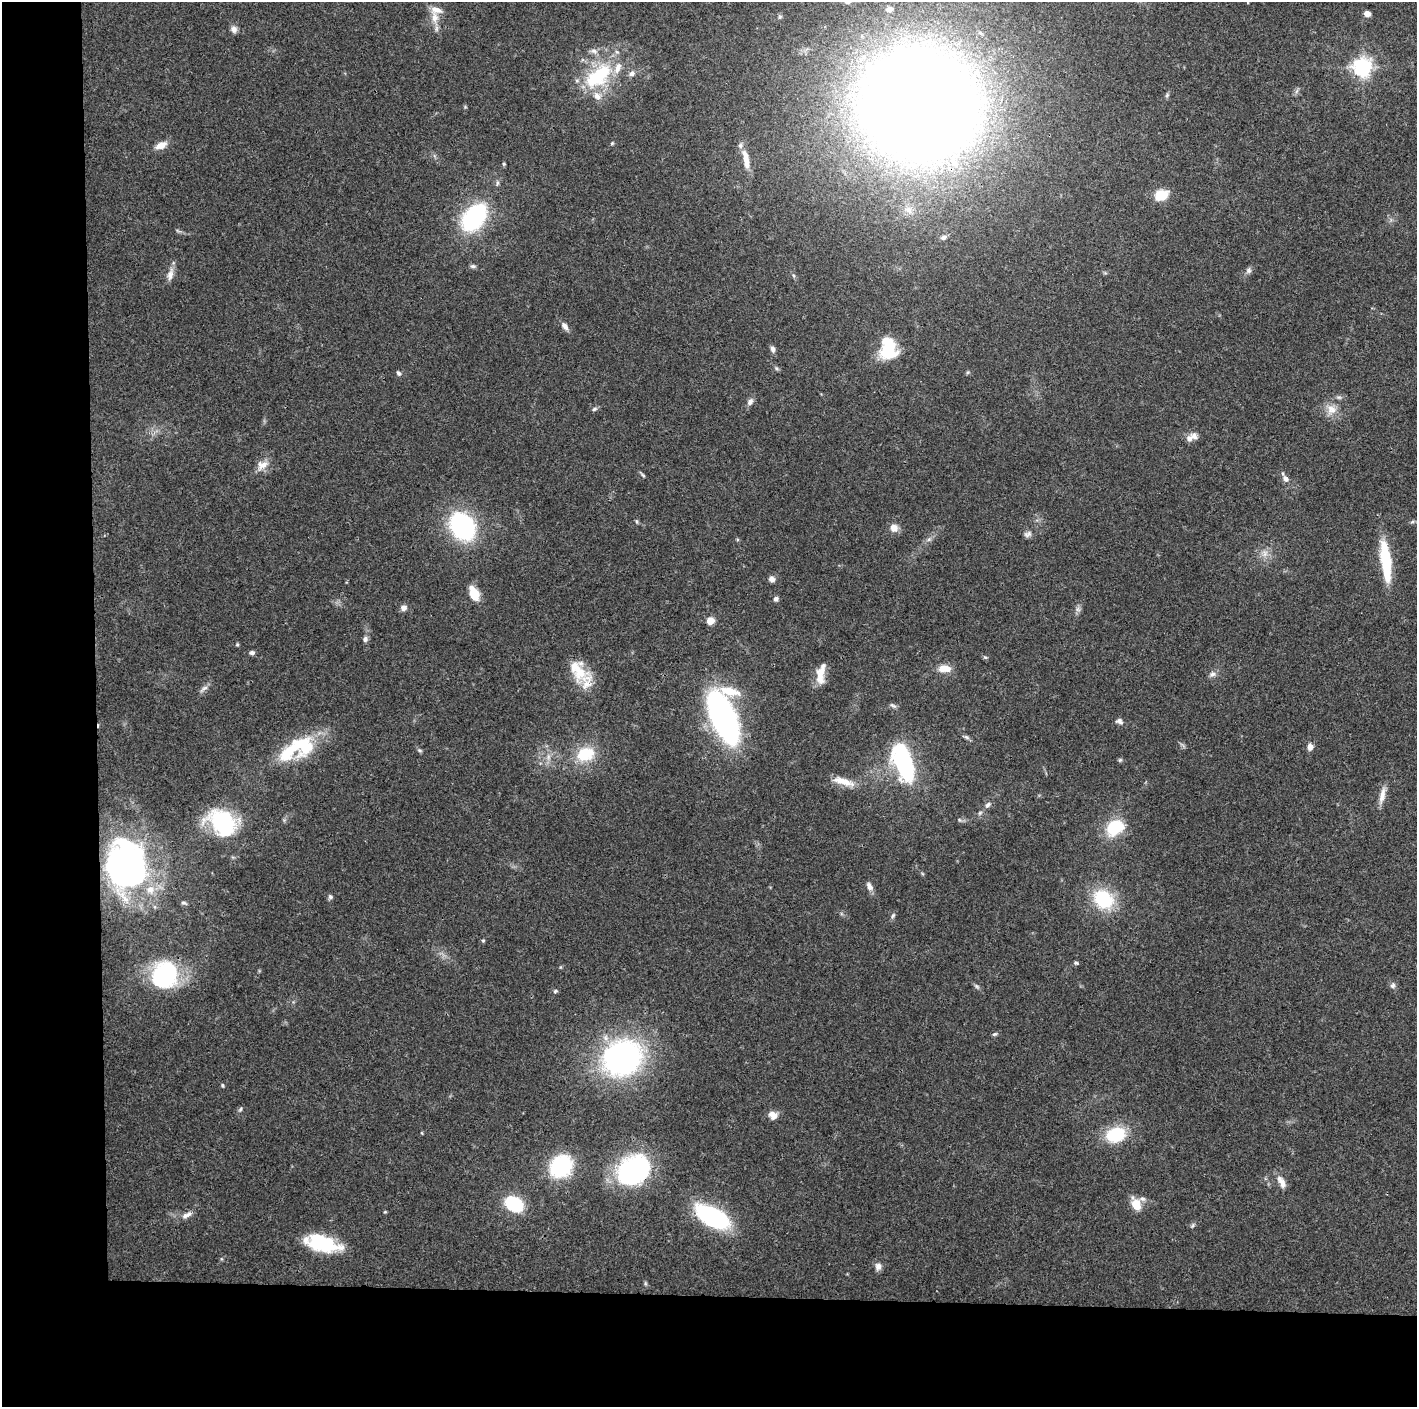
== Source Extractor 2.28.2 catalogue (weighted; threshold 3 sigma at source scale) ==
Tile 7 of 3 x 3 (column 1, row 3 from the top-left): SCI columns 1-1415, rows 7-1411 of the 4245 x 4224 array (HDU 1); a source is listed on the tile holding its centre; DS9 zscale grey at full resolution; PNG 1419 x 1409 px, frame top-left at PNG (2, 2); no overlay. Shown black and unused: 14% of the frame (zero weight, under 3 of 4 exposures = <1% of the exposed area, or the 3 px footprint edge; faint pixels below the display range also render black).
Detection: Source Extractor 2.28.2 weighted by HDU 2 'WHT'; one run over the whole footprint, this tile lists its part. Background 0.074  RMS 0.006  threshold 0.0269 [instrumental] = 3 sigma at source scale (4.5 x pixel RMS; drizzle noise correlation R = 1.50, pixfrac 1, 0.05/0.05 arcsec/px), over >= 5 px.
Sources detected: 118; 3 inside a brighter object's white glare — not listed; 9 inside a brighter listed object's ellipse — not listed separately; the other 106 listed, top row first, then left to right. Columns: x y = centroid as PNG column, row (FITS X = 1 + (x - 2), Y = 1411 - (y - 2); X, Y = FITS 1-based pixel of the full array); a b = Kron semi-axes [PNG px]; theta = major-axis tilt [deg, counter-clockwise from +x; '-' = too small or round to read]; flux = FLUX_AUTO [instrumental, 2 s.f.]
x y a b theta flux
889 9 9 7 18 3
1367 14 5 4 - 8.5
434 17 18 10 -85 7.6
234 29 9 8 - 2.6
594 51 10 7 -35 2.7
1362 67 7 7 - 310
632 73 8 7 - 2.4
598 76 41 21 39 45
1167 95 7 4 46 1
919 104 80 74 -6 1700
465 107 4 4 - 0.65
612 143 5 4 - 0.67
161 145 14 8 25 5.7
746 160 26 7 -79 8.7
504 164 5 4 - 0.74
1161 195 9 7 17 23
909 210 11 8 -73 4
474 217 24 14 51 92
944 237 9 6 23 2.1
473 266 8 5 -1 1.3
1249 270 9 7 59 1.9
170 274 18 7 76 4.3
794 276 6 3 -71 0.83
565 326 12 6 -52 2.9
773 349 7 6 - 2.2
889 351 21 17 3 21
776 368 6 4 -46 1
968 372 5 4 - 0.84
398 373 7 5 -56 1.3
1339 397 8 5 -7 1.4
750 402 10 6 56 2.6
594 409 7 5 18 1.3
1331 409 15 14 - 7.5
1189 438 9 8 - 3.2
262 465 16 10 32 6
643 475 7 4 -45 0.94
1285 479 10 7 -50 3
636 521 6 4 -71 0.79
1412 522 7 4 19 1.1
462 526 19 14 -55 130
894 528 9 9 - 4.8
1028 534 11 7 16 2.3
929 539 6 6 - 1.5
1264 553 11 9 77 4.2
1386 561 42 9 -83 37
772 579 8 7 - 2.4
474 594 15 9 -66 11
776 599 6 5 - 1.8
404 608 7 6 - 3.1
1078 609 8 6 -45 1.8
710 621 5 5 - 16
365 639 7 6 - 1.9
237 644 5 4 - 0.73
252 653 6 5 - 1.6
985 657 6 4 -18 0.85
944 668 16 9 -2 7.6
821 672 22 11 72 8.2
1212 674 10 6 16 2.3
587 682 33 23 -52 15
204 689 16 5 38 2.3
730 691 27 11 -13 15
893 705 11 4 -31 1.4
723 717 43 18 -67 190
1119 721 10 7 -19 2.1
966 737 8 5 -27 1.4
1310 747 8 7 - 3.2
298 748 49 21 25 43
420 750 7 4 -19 1
585 754 24 18 18 20
1120 760 6 5 - 0.9
905 762 45 24 -71 62
843 781 31 9 -16 9.4
1382 795 24 7 77 5.4
988 805 8 6 56 1.9
222 822 17 13 -39 100
1115 827 18 14 35 28
126 865 51 38 -83 220
869 886 11 6 -60 3.1
330 897 6 6 - 1.3
1103 899 23 19 -37 34
184 903 8 5 -19 1.3
893 916 8 5 63 1.3
483 940 5 4 - 0.76
1076 963 7 5 -3 1.1
165 975 24 21 61 75
1393 985 8 7 - 1.9
976 986 8 5 -28 1.3
555 991 6 5 - 1.1
994 1034 7 4 25 1.1
622 1058 38 33 27 150
222 1085 5 4 - 0.79
240 1109 7 4 69 1.1
773 1115 11 10 - 4.6
422 1133 5 3 - 0.48
1115 1135 21 15 17 28
561 1166 19 16 46 62
633 1171 30 23 38 110
1281 1182 19 8 -62 4.9
514 1204 20 14 -31 30
1136 1204 16 10 -65 9
385 1212 5 3 - 0.58
187 1215 16 7 27 3.8
713 1217 25 12 -28 130
1192 1226 7 4 59 1
323 1244 37 15 -7 33
878 1266 10 8 -86 2.9